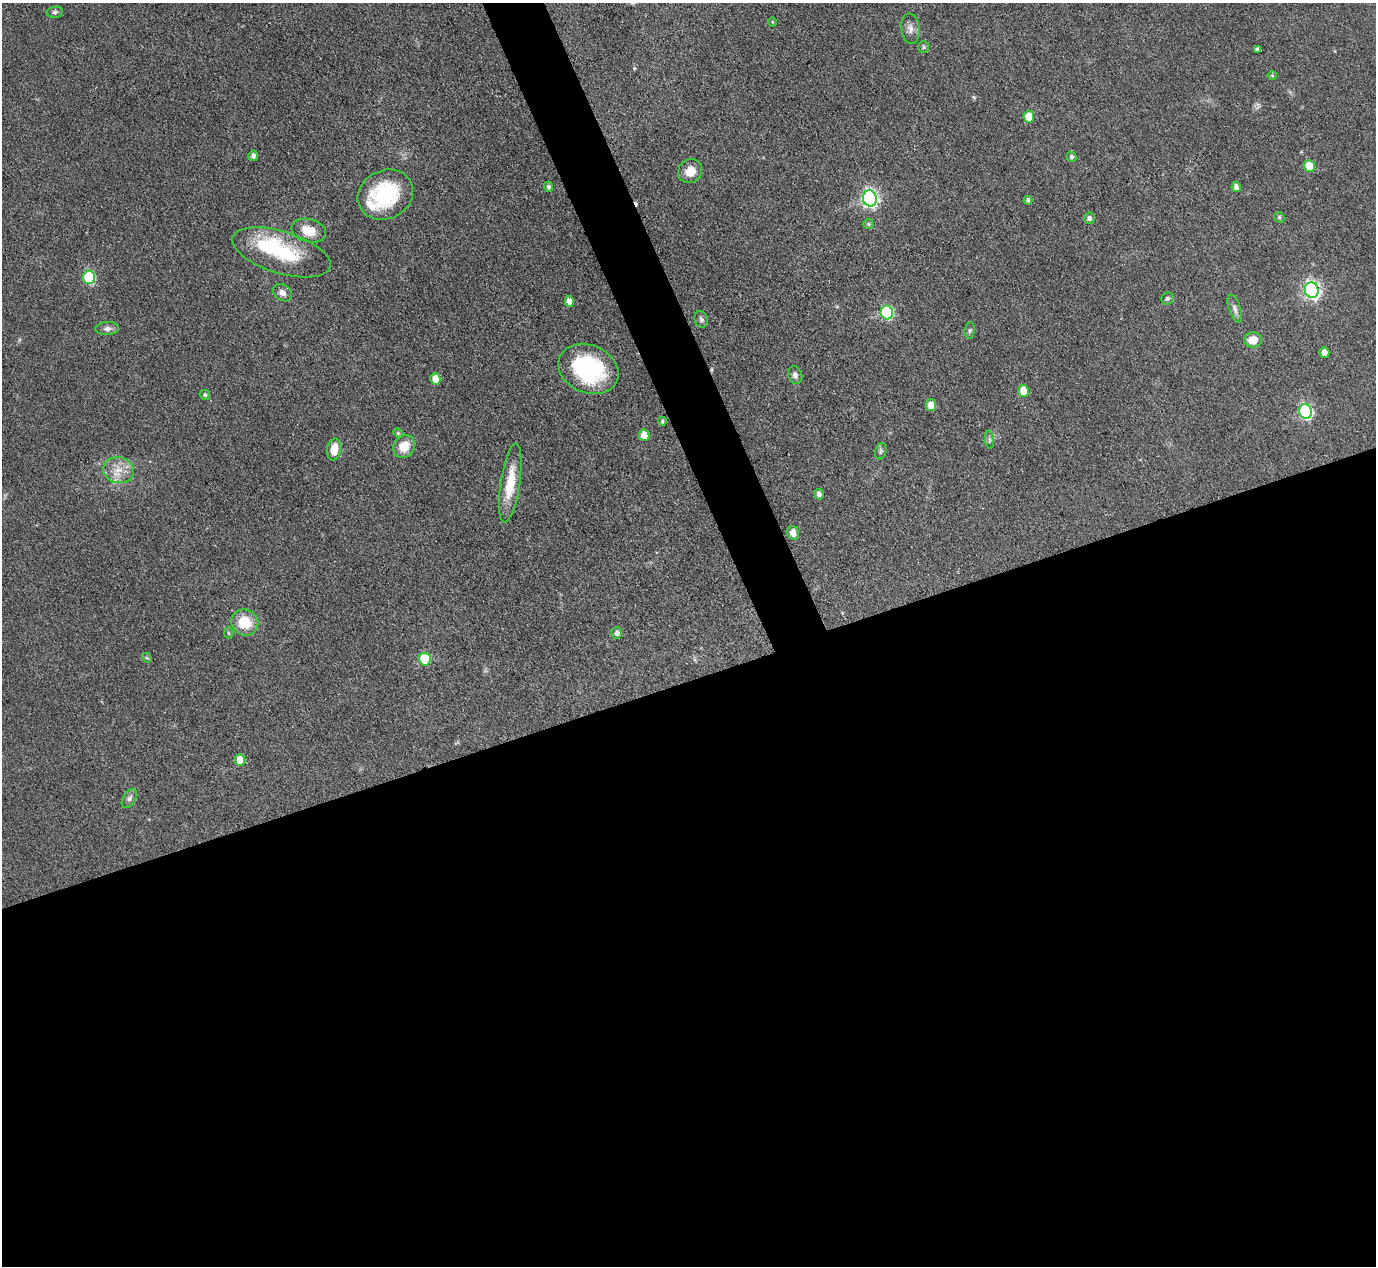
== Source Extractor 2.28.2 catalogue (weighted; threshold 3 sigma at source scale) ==
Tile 15 of 4 x 4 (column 3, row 4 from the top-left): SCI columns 2751-4124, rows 283-1546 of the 5500 x 5490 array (HDU 1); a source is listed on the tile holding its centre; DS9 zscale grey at full resolution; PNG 1378 x 1268 px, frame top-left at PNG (2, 3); each listed source drawn as its Kron ellipse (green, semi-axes under 4 px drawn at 4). Shown black and unused: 49% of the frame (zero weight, under 3 of 4 exposures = <1% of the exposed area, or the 3 px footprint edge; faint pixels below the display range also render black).
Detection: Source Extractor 2.28.2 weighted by HDU 2 'WHT'; one run over the whole footprint, this tile lists its part. Background 0.042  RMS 0.0051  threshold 0.0229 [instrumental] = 3 sigma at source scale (4.5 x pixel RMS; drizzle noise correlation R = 1.50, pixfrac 1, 0.05/0.05 arcsec/px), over >= 5 px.
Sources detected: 62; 2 cosmic-ray / hot-pixel residue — neither listed nor drawn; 2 inside a brighter listed object's ellipse — not listed separately; the other 58 listed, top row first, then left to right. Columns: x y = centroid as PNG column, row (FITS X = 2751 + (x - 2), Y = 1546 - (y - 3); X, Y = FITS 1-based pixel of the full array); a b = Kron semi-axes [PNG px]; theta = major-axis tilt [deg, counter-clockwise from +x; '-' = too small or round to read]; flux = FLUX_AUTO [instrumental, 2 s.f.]
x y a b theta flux
55 12 8 5 11 1.3
772 22 5 3 - 0.47
910 29 15 9 -83 3.3
924 47 5 5 - 0.71
1257 49 4 3 - 1.2
1272 75 4 4 - 0.63
1029 116 6 5 - 8.1
253 156 5 4 - 1.8
1071 157 5 4 - 1.2
1309 166 6 5 - 11
690 171 13 11 42 6.1
548 187 5 4 - 1.2
1236 187 5 4 - 2.4
385 195 28 24 27 39
870 198 8 7 - 160
1028 200 5 4 - 1.1
1279 217 5 5 - 1
1089 218 5 5 - 1.7
869 224 5 5 - 0.75
309 231 18 11 -14 9.2
281 252 51 21 -17 34
89 277 7 6 - 42
1312 290 8 7 - 170
282 293 10 7 -38 2.6
1167 299 6 6 - 1.2
569 301 5 4 - 3.7
1235 309 15 5 -72 2.1
887 312 7 6 - 68
701 319 8 6 -74 1.4
107 329 12 6 4 2.1
970 331 8 5 83 1
1253 340 9 7 1 6.2
1324 352 5 5 - 3.2
588 369 31 24 -23 59
795 375 9 7 -69 2
435 379 6 5 - 6.9
1024 391 6 5 - 11
205 395 5 4 - 1.1
931 405 6 5 - 5.4
1305 412 7 6 - 90
662 421 4 4 - 0.88
398 433 5 4 - 0.6
644 435 6 5 - 8.4
989 440 9 4 -82 1.2
404 447 12 10 54 9.4
334 449 11 7 82 8.6
881 451 8 5 72 1.1
118 470 15 12 -15 7.3
510 483 40 9 81 16
819 494 5 4 - 1.9
793 533 7 6 - 4.4
245 622 14 13 - 14
229 633 6 4 -88 0.63
617 633 6 5 - 2
147 658 5 4 - 0.56
425 659 6 6 - 24
240 760 5 5 - 8.7
129 798 10 6 57 1.8
Overlapping masked pixels (flux is a lower limit): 1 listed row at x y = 1312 290